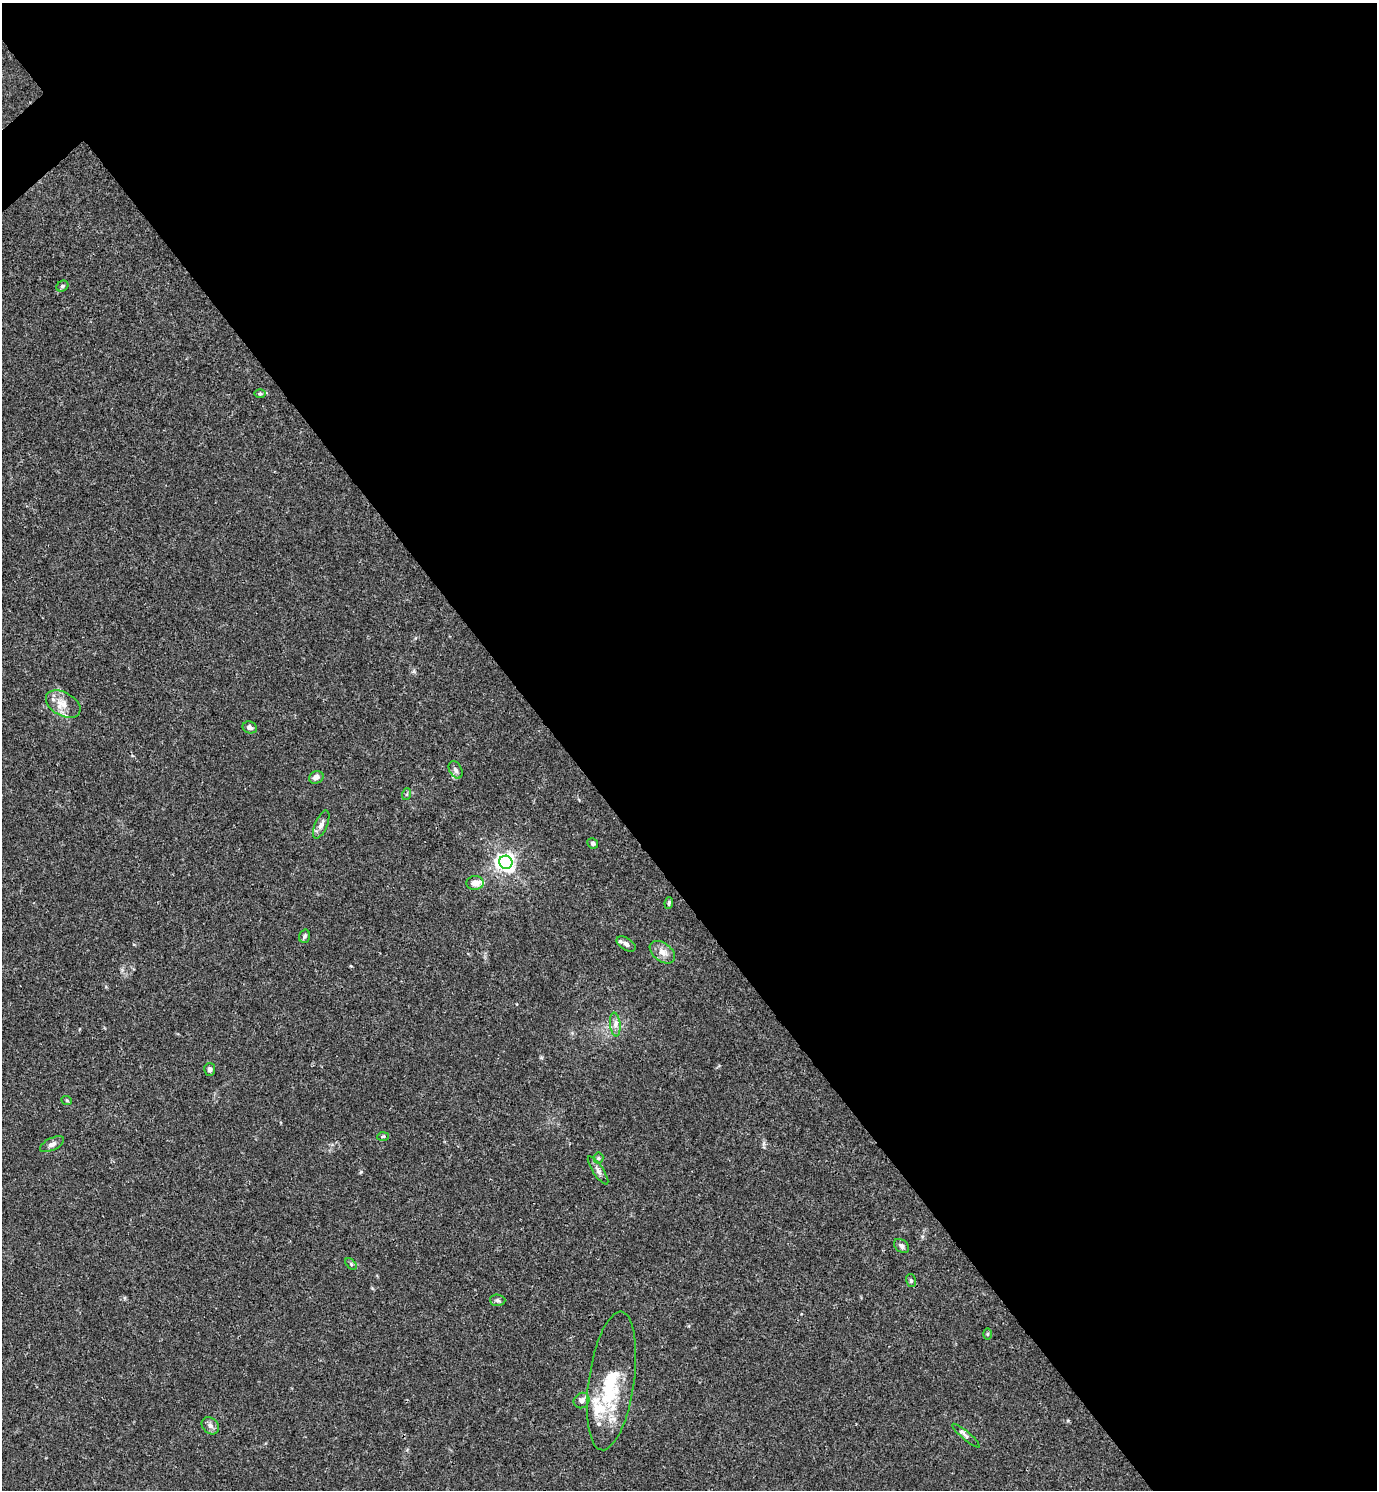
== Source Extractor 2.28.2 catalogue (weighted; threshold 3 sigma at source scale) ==
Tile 8 of 4 x 4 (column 4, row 2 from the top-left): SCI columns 4426-5800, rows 2980-4467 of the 5958 x 5961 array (HDU 1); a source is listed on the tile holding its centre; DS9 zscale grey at full resolution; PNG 1379 x 1492 px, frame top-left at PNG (2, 3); each listed source drawn as its Kron ellipse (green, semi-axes under 4 px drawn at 4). Shown black and unused: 59% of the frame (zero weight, under 3 of 4 exposures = <1% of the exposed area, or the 3 px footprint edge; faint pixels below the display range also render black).
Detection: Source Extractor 2.28.2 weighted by HDU 2 'WHT'; one run over the whole footprint, this tile lists its part. Background 0.016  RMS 0.0021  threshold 0.00952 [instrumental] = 3 sigma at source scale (4.5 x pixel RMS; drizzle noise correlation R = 1.50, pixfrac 1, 0.05/0.05 arcsec/px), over >= 5 px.
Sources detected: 36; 1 inside a brighter object's white glare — neither listed nor drawn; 4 inside a brighter listed object's ellipse — not listed separately; the other 31 listed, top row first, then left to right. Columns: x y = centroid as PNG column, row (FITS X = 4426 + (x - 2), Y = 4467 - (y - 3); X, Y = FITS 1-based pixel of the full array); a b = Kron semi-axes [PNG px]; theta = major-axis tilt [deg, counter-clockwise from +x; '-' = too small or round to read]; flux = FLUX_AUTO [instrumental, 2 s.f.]
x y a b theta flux
62 286 6 5 - 0.42
260 394 6 4 1 0.28
63 704 19 11 -30 2.8
250 727 7 6 - 0.75
456 770 9 6 -61 0.74
316 777 7 6 - 0.93
407 794 6 4 71 0.28
321 825 15 6 67 1
593 843 6 5 - 0.44
506 862 7 6 - 100
475 883 9 7 4 1.6
669 903 6 4 82 0.38
304 936 7 5 71 0.48
626 944 10 6 -32 0.9
662 952 14 9 -37 1.6
615 1025 12 5 -83 0.88
210 1069 6 5 - 0.63
67 1101 5 3 - 0.21
383 1136 6 4 3 0.26
52 1144 13 6 25 0.86
598 1158 5 5 - 0.31
598 1170 16 5 -56 0.87
902 1246 8 6 -40 0.73
351 1264 7 4 -46 0.33
911 1281 6 5 - 0.42
498 1300 8 5 -2 0.45
987 1334 6 4 89 0.26
611 1381 70 22 82 14
582 1400 8 7 - 1.1
210 1426 9 7 -43 0.9
966 1435 17 4 -40 0.63